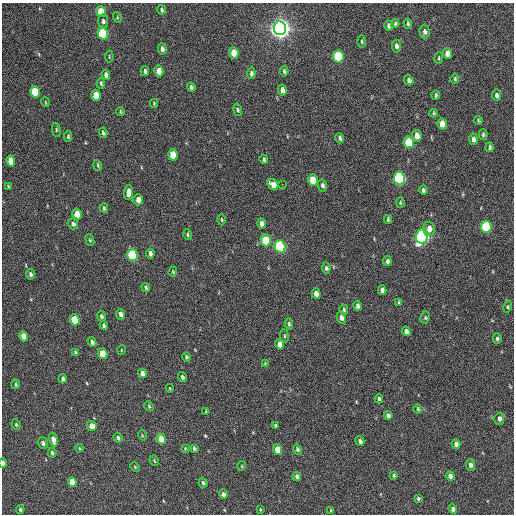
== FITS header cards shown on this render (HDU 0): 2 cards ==
NAXIS1  =                  512 / Axis length
NAXIS2  =                  512 / Axis length

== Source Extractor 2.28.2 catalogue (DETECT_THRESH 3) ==
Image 512 x 512 px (HDU 0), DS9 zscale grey, 1 PNG px = 1 image px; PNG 516 x 516 px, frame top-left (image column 1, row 512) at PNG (2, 3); each listed source drawn as its Kron ellipse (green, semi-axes under 4 px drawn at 4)
Background 290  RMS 17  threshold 49.6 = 3 sigma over >= 5 px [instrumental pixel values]
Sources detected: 149; all 149 listed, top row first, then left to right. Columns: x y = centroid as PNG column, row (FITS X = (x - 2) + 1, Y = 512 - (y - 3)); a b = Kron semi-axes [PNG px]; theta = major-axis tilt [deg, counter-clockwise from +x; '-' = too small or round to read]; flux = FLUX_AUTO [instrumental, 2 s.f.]
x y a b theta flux
162 10 4 4 - 2100
101 12 6 4 -74 22000
117 17 5 3 - 1100
103 21 7 5 -82 2600
395 24 4 3 - 1400
408 24 5 4 - 1800
389 26 5 4 - 3700
280 28 7 6 - 870000
425 32 6 5 - 3900
103 33 6 5 - 76000
361 42 6 3 90 1400
396 46 6 4 -83 4000
162 49 5 4 - 3400
234 53 6 5 - 13000
448 54 5 4 - 11000
338 56 6 5 - 73000
109 57 6 2 -85 900
439 58 5 3 - 1100
145 71 5 3 - 2300
159 71 5 4 - 12000
284 71 5 3 - 2000
251 73 6 4 87 2500
106 75 5 4 - 3500
455 79 5 4 - 1500
409 80 5 4 - 2900
101 83 5 3 - 1700
191 87 4 3 - 2200
282 90 5 4 - 5900
35 92 6 4 -76 38000
96 95 6 4 -73 24000
436 95 4 3 - 1600
496 95 5 4 - 3000
45 102 5 3 - 820
154 103 4 3 - 930
238 110 6 4 -75 1600
120 112 4 3 - 1300
434 113 4 3 - 1400
478 121 4 3 - 1300
442 124 6 4 -83 14000
56 130 7 3 -82 1400
103 133 5 3 - 2200
483 135 5 4 - 1600
68 136 5 3 - 1400
417 136 6 4 -82 8700
340 138 5 4 - 2300
473 139 6 4 -82 4100
409 142 6 5 - 44000
490 147 5 3 - 2100
173 155 6 4 -77 21000
264 159 4 4 - 1900
11 161 5 4 - 16000
98 165 5 4 - 1400
399 178 6 5 - 190000
313 180 6 5 - 24000
282 184 3 2 - 2400
273 185 6 5 - 8900
322 185 6 4 -78 2700
8 186 3 2 - 970
423 190 4 3 - 2300
128 192 7 4 84 7400
138 200 5 5 - 6100
400 203 5 4 - 1300
104 208 4 3 - 1500
77 214 5 4 - 14000
388 219 4 3 - 1500
221 220 5 3 - 1000
262 223 5 4 - 4500
73 224 5 5 - 3000
486 227 6 5 - 100000
429 229 7 5 89 7500
188 235 5 3 - 1500
422 236 7 6 - 330000
90 240 6 3 -68 1500
266 240 6 5 - 43000
280 246 6 5 - 130000
150 253 5 3 - 3300
132 255 6 5 - 99000
387 261 5 4 - 2700
326 268 6 4 -83 2300
173 272 5 4 - 1100
30 274 5 4 - 2600
146 288 4 3 - 1800
382 290 5 4 - 3200
316 293 5 4 - 6800
399 302 4 3 - 1200
358 306 5 4 - 3700
507 307 6 4 76 1400
344 310 5 3 - 1500
121 314 5 4 - 4200
101 316 5 4 - 2100
341 318 6 4 -74 4100
425 318 6 4 78 1800
75 320 5 4 - 37000
289 324 5 3 - 1900
104 325 4 3 - 1900
406 331 5 4 - 4200
23 336 5 4 - 11000
284 336 7 3 -82 1400
497 338 5 4 - 2100
92 342 5 4 - 2900
280 344 5 4 - 7300
121 350 5 3 - 830
75 352 4 3 - 1500
103 354 5 4 - 25000
186 357 4 4 - 1700
265 364 3 3 - 1200
142 373 5 4 - 5200
182 377 5 4 - 2100
63 379 4 3 - 2600
16 384 5 4 - 1500
170 388 4 3 - 830
379 399 4 4 - 2300
149 406 5 4 - 1600
418 409 4 3 - 1300
206 411 4 2 - 770
388 415 4 4 - 2600
499 419 6 5 - 4000
16 424 5 3 - 1300
92 426 5 4 - 9500
275 426 4 3 - 1900
142 435 5 3 - 990
118 438 5 4 - 2600
161 439 5 4 - 14000
53 440 7 4 -76 6900
360 441 5 4 - 2300
43 443 6 5 - 3300
456 444 5 4 - 5000
79 448 4 3 - 1000
185 448 4 3 - 1000
194 448 4 3 - 1900
297 449 5 4 - 2300
278 450 5 4 - 19000
52 453 4 3 - 2300
154 461 5 3 - 930
3 463 4 2 - 4600
470 465 6 4 -83 4600
242 466 5 3 - 880
135 467 5 3 - 970
394 475 4 4 - 1400
297 476 4 4 - 3000
450 476 4 4 - 4700
72 482 5 4 - 16000
203 483 5 4 - 2100
223 494 5 4 - 3300
418 498 3 3 - 1900
20 509 4 3 - 1700
260 509 4 2 - 690
453 509 5 4 - 4200
331 510 4 3 - 900
At the frame edge (FLAGS 8, measured only in part): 1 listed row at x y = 3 463